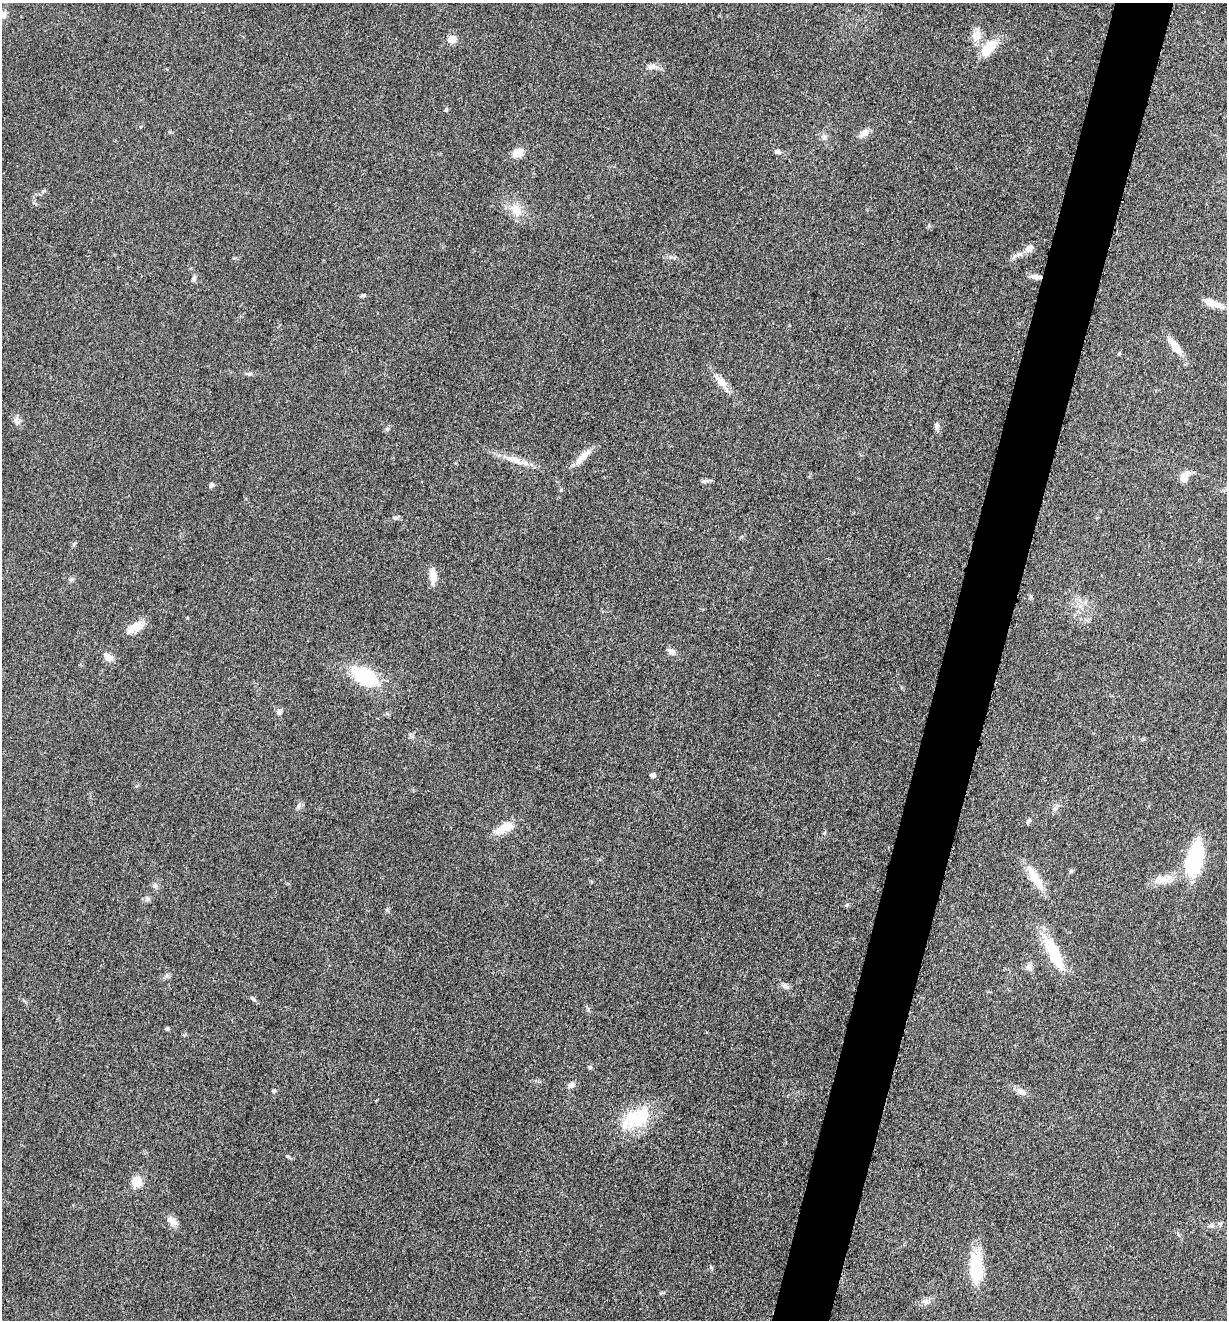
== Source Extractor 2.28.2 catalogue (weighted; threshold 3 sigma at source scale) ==
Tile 10 of 4 x 4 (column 2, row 3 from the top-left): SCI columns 1491-2715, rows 1330-2647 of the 5307 x 5292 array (HDU 1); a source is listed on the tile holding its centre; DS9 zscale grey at full resolution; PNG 1229 x 1322 px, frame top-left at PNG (2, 3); no overlay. Shown black and unused: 5% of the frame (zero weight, under 3 of 5 exposures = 1% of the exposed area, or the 3 px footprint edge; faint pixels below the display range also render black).
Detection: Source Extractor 2.28.2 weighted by HDU 2 'WHT'; one run over the whole footprint, this tile lists its part. Background 0.05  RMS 0.0056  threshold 0.025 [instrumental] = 3 sigma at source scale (4.5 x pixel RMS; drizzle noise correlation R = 1.50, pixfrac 1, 0.05/0.05 arcsec/px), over >= 5 px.
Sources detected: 66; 1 inside a brighter object's white glare — not listed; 1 inside a brighter listed object's ellipse — not listed separately; the other 64 listed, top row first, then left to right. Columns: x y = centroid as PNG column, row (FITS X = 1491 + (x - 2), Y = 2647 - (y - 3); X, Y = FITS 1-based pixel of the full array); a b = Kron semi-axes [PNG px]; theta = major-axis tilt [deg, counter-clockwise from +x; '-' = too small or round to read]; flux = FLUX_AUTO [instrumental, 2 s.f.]
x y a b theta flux
3 15 9 7 77 2.9
976 36 17 11 77 6.6
452 39 5 5 - 13
988 48 23 11 47 14
652 67 14 7 3 3.2
446 110 6 5 - 0.8
864 133 16 7 37 3.8
824 137 8 6 -69 1.6
777 152 9 6 -17 1.8
518 153 14 10 30 5.8
516 210 21 12 -53 9.3
1029 248 11 8 44 3.7
1019 254 11 6 11 2.6
1036 277 14 6 -6 3.3
194 278 8 5 90 1.4
364 295 5 5 - 0.73
1212 303 26 7 -20 6.5
1175 346 25 9 -53 7.9
1119 354 6 3 19 0.57
249 373 8 4 9 1.1
721 381 19 10 -45 5.7
16 420 12 7 -57 2.6
937 426 11 6 -86 2
387 429 6 4 -72 0.81
582 457 27 8 44 6.4
516 461 24 8 -23 6.9
1184 477 12 8 52 6.5
704 481 9 5 14 1.4
211 485 7 5 64 1.3
395 518 7 6 - 1.2
433 576 21 8 -81 5.3
135 627 24 11 27 7.2
671 651 11 6 -22 2.2
108 657 15 9 -31 3.9
364 676 33 19 -29 31
279 712 8 7 - 1.8
652 775 5 5 - 2.4
299 805 11 5 62 1.7
1055 809 7 7 - 1.8
1029 821 8 5 51 1.2
504 828 24 10 25 9.5
1194 859 38 17 74 47
1071 871 6 5 - 0.92
1034 877 31 12 -59 12
1164 879 28 11 13 8.7
155 886 7 4 0 1.2
147 899 8 7 - 1.5
847 905 8 3 45 0.6
1054 953 45 13 -65 26
1029 967 10 8 -75 2.5
785 986 9 7 -33 1.9
253 999 8 5 -41 1.1
167 1029 6 5 - 0.86
590 1067 6 5 - 0.92
571 1085 10 6 31 2.4
274 1091 6 5 - 0.77
1022 1092 16 7 -31 3.4
639 1119 37 24 48 25
288 1156 8 3 -19 0.82
136 1182 6 5 - 30
172 1221 17 9 -51 3.9
1220 1223 7 4 -1 0.99
976 1268 36 14 -88 26
926 1302 10 7 72 2.2
Overlapping masked pixels (flux is a lower limit): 1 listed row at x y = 1036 277
Isophote crosses this tile's border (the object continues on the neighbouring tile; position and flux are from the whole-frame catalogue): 1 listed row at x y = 3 15
Unlisted compact peaks at least as high as the median listed source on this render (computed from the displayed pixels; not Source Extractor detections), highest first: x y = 387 910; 711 1267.